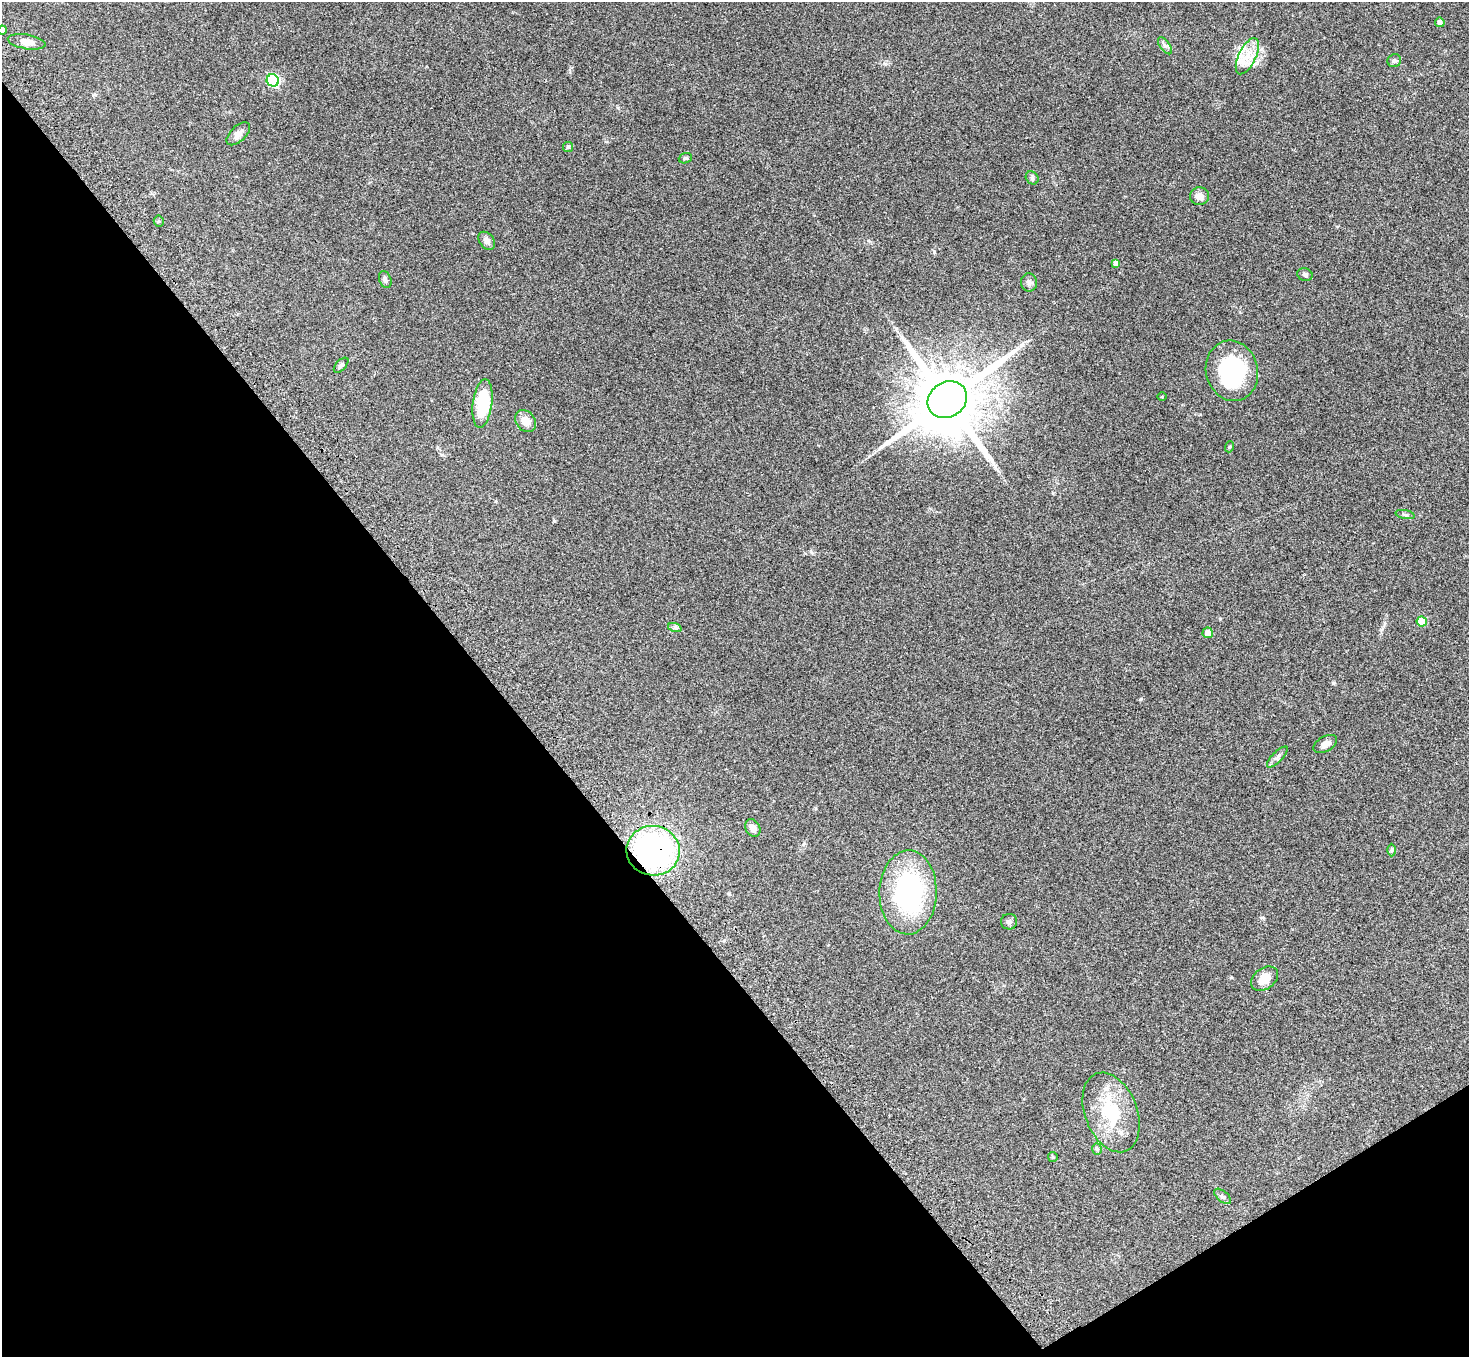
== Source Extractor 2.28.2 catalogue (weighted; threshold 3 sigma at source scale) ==
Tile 14 of 4 x 4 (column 2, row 4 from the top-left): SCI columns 1547-3013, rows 356-1710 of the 6026 x 5994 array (HDU 1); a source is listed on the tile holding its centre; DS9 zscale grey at full resolution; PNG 1471 x 1359 px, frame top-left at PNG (2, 2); each listed source drawn as its Kron ellipse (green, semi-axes under 4 px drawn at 4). Shown black and unused: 36% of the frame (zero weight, under 3 of 4 exposures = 5% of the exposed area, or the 3 px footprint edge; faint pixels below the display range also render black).
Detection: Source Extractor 2.28.2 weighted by HDU 2 'WHT'; one run over the whole footprint, this tile lists its part. Background 0.224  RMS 0.0087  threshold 0.039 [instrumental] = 3 sigma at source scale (4.5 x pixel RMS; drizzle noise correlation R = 1.50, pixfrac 1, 0.05/0.05 arcsec/px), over >= 5 px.
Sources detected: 44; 2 inside a brighter object's white glare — neither listed nor drawn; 1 inside a brighter listed object's ellipse — not listed separately; the other 41 listed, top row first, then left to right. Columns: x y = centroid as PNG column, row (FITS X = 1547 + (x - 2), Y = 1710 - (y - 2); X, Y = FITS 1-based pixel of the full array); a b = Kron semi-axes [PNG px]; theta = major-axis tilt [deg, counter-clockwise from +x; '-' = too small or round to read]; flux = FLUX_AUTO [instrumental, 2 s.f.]
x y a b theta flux
1440 22 5 4 - 2.9
2 30 4 4 - 8.4
27 42 19 7 -10 7.4
1165 46 10 5 -54 2.3
1247 56 19 8 64 13
1394 61 7 6 - 1.9
273 80 6 6 - 94
238 134 14 7 44 5.2
568 147 5 5 - 1.3
685 158 7 5 20 1.5
1032 178 7 6 - 1.8
1199 196 9 9 - 5.9
159 221 5 5 - 1.2
487 241 10 7 -53 4.4
1116 263 4 4 - 3.5
1305 274 8 6 -18 1.9
385 280 9 6 -68 2.3
1029 282 9 8 - 3.3
341 365 9 5 46 2.1
1232 371 30 26 -76 74
1162 397 4 3 - 0.72
947 400 20 17 34 9100
483 403 24 9 83 43
526 421 12 9 -53 8.8
1229 447 5 3 - 0.92
1405 515 10 4 -11 1.7
1422 621 5 5 - 18
675 628 7 4 -19 1.6
1208 633 5 5 - 6.8
1325 744 13 7 31 4.8
1277 757 14 5 46 3
753 828 9 7 -61 5.1
1392 850 6 4 89 1.3
653 851 26 25 - 190
908 892 42 28 89 130
1009 922 8 8 - 2.4
1265 979 15 10 36 10
1111 1112 41 26 -69 47
1097 1149 6 4 -72 1.5
1053 1157 5 4 - 0.94
1223 1196 10 5 -40 2
Overlapping masked pixels (flux is a lower limit): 1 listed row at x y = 653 851
Isophote crosses this tile's border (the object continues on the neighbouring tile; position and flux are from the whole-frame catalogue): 1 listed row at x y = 2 30
Unlisted compact peaks at least as high as the median listed source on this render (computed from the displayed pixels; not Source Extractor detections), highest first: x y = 1141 699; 934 252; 554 521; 1220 619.